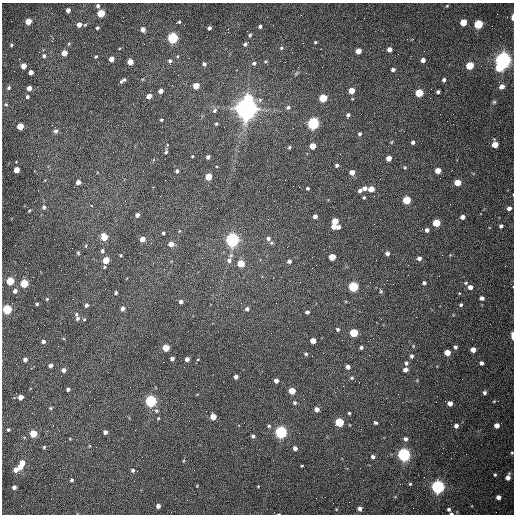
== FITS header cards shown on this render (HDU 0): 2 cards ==
NAXIS1  =                  512 /fastest changing axis
NAXIS2  =                  512 /next to fastest changing axis

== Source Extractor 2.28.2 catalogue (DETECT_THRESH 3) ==
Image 512 x 512 px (HDU 0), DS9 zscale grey, 1 PNG px = 1 image px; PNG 516 x 516 px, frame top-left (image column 1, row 512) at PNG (2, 3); no overlay
Background 1530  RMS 23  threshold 69.6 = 3 sigma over >= 5 px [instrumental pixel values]
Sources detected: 229; all 229 listed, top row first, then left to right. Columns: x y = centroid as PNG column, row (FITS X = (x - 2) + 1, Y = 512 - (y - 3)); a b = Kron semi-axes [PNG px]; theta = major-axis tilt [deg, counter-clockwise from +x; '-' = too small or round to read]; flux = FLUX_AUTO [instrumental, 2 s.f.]
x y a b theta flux
98 6 4 4 - 4.3e+03
447 6 3 3 - 1.4e+03
68 10 4 4 - 7.8e+03
101 13 5 4 - 6.4e+04
512 17 5 2 - 7.9e+03
28 21 5 4 - 3.0e+04
179 22 5 3 - 2.2e+03
463 22 5 4 - 3.2e+04
79 24 5 5 - 1.1e+04
478 24 5 5 - 9.7e+04
260 26 4 3 - 3.8e+03
97 28 4 3 - 2.6e+03
209 28 4 4 - 4.4e+03
143 29 4 4 - 1.0e+04
250 35 4 4 - 2.7e+03
51 36 3 2 - 1.7e+03
173 38 5 5 - 2.6e+05
315 42 3 2 - 1.6e+03
245 44 4 4 - 3.4e+03
11 45 3 3 - 1.8e+03
281 48 5 4 - 2.2e+03
321 49 2 2 - 8.6e+02
389 49 4 4 - 7.9e+03
358 51 5 4 - 1.6e+04
64 53 4 4 - 1.8e+04
44 56 5 4 - 3.2e+03
96 56 4 4 - 2.0e+03
111 59 4 4 - 1.6e+04
423 60 4 4 - 6.6e+03
503 60 6 6 - 1.1e+06
170 61 6 5 - 3.5e+03
265 61 5 3 - 1.8e+03
130 62 4 4 - 2.1e+04
254 63 6 5 - 3.9e+03
204 64 5 4 - 3.9e+03
24 66 4 4 - 2.0e+04
470 66 5 5 - 5.6e+04
499 67 6 5 - 4.3e+04
393 70 4 3 - 4.5e+03
31 72 4 4 - 9.1e+03
296 73 7 4 45 2.2e+03
124 79 6 4 47 2.3e+03
444 80 4 3 - 3.6e+03
121 81 5 3 - 2.7e+03
196 86 4 4 - 2.7e+04
9 87 4 4 - 2.6e+03
502 87 6 5 - 8.8e+03
29 88 4 4 - 1.1e+04
351 90 5 4 - 2.2e+04
161 91 4 4 - 9.9e+03
438 92 4 3 - 3.1e+03
419 93 5 5 - 6.1e+04
105 94 2 2 - 6.6e+02
149 96 4 4 - 1.5e+04
27 97 3 3 - 3.1e+03
248 98 6 5 - 5.5e+04
323 98 5 5 - 6.9e+04
494 102 5 5 - 2.2e+03
6 104 5 4 - 1.8e+03
288 107 6 5 - 3.6e+03
246 108 8 7 - 2.1e+06
215 110 7 5 46 4.3e+03
348 115 4 3 - 3.9e+03
161 120 4 3 - 1.7e+03
313 123 5 5 - 3.5e+05
216 124 5 4 - 2.0e+03
20 126 4 4 - 4.3e+04
293 128 2 2 - 7.1e+02
56 131 5 5 - 5.0e+03
360 134 4 4 - 2.9e+03
413 142 4 4 - 3.4e+03
495 144 5 5 - 2.1e+04
313 146 5 4 - 2.3e+04
289 147 5 4 - 2.2e+03
166 152 7 5 79 3.0e+03
192 156 3 3 - 1.3e+03
208 157 4 4 - 4.3e+03
389 158 4 4 - 1.4e+04
337 165 4 4 - 2.8e+03
405 167 5 4 - 2.0e+03
16 170 4 4 - 2.4e+04
177 171 5 4 - 3.2e+03
438 171 5 4 - 1.8e+04
352 172 4 4 - 1.3e+04
208 177 5 4 - 3.5e+04
78 182 4 4 - 8.4e+03
458 183 5 4 - 2.6e+04
299 187 2 2 - 1.1e+03
308 188 3 3 - 2.3e+03
365 188 5 4 - 7.4e+03
371 189 5 4 - 2.2e+04
360 190 5 4 - 4.3e+03
364 197 4 3 - 1.9e+03
407 200 5 5 - 6.7e+04
92 206 3 2 - 1.2e+04
44 207 5 5 - 3.6e+03
509 208 5 4 - 6.3e+03
29 211 4 3 - 1.3e+03
137 215 4 4 - 5.9e+03
315 216 4 4 - 6.1e+03
463 217 5 4 - 6.3e+03
335 221 5 4 - 2.6e+04
436 223 5 5 - 4.9e+04
501 226 4 4 - 3.6e+03
334 227 4 4 - 1.3e+04
339 227 4 4 - 4.7e+03
427 230 5 5 - 5.5e+03
179 231 5 3 - 1.2e+03
163 233 3 3 - 2.3e+03
104 237 5 4 - 4.4e+04
268 238 6 5 - 4.4e+03
142 239 4 4 - 1.5e+04
232 240 5 5 - 6.9e+05
271 243 5 4 - 2.3e+03
171 244 5 4 - 1.3e+04
86 245 4 3 - 1.4e+03
102 251 5 4 - 3.2e+03
78 253 5 4 - 1.8e+03
387 253 5 5 - 4.9e+03
121 255 3 2 - 1.6e+03
332 257 5 4 - 2.9e+04
419 258 5 4 - 5.9e+03
106 260 5 4 - 4.1e+04
229 261 8 6 73 6.7e+03
289 261 4 4 - 4.4e+03
241 263 5 5 - 3.8e+04
10 281 5 4 - 7.1e+04
24 283 5 4 - 8.3e+04
424 283 3 3 - 3.2e+03
466 283 5 4 - 1.9e+03
353 286 5 5 - 1.7e+05
470 287 4 4 - 8.7e+03
15 291 5 4 - 6.3e+03
381 291 6 4 -69 2.3e+03
116 293 3 3 - 2.6e+03
459 293 4 3 - 1.2e+03
482 298 4 4 - 4.7e+03
47 299 4 4 - 1.8e+03
181 302 4 4 - 5.3e+03
276 303 2 2 - 8.2e+02
37 304 4 4 - 2.1e+03
86 305 5 4 - 4.1e+03
461 305 4 3 - 2.5e+03
7 309 5 4 - 1.4e+05
123 309 5 4 - 6.1e+03
247 309 5 5 - 4.4e+03
307 312 4 4 - 3.3e+03
76 314 6 4 63 2.5e+03
77 318 6 5 - 3.6e+03
84 319 4 4 - 1.8e+03
381 319 2 2 - 9.2e+02
338 329 4 4 - 2.6e+03
354 333 5 5 - 6.7e+04
512 336 7 3 -86 7.0e+03
43 341 4 4 - 4.6e+03
313 341 4 4 - 1.6e+04
361 347 4 3 - 2.7e+03
455 347 4 4 - 3.3e+03
166 348 5 4 - 3.5e+04
473 350 4 4 - 1.2e+04
447 353 5 4 - 2.0e+04
306 354 4 4 - 2.4e+03
412 356 5 4 - 3.8e+03
25 359 4 4 - 6.1e+03
172 359 4 3 - 4.1e+03
187 359 4 4 - 6.5e+03
197 360 3 3 - 1.1e+04
406 363 6 5 - 3.4e+03
481 363 4 4 - 4.9e+03
51 365 4 4 - 7.0e+03
348 367 4 4 - 6.6e+03
64 370 4 4 - 6.4e+03
405 370 5 4 - 7.1e+03
236 377 4 4 - 5.2e+03
352 378 5 4 - 2.1e+03
276 381 4 4 - 7.4e+03
68 389 4 3 - 4.4e+03
292 391 4 4 - 3.1e+04
484 393 4 4 - 3.4e+03
21 397 4 4 - 1.4e+04
151 401 5 5 - 3.5e+05
494 401 4 3 - 1.4e+03
294 402 5 5 - 2.8e+03
450 403 4 4 - 1.2e+04
51 408 5 4 - 2.0e+03
317 409 4 4 - 1.0e+04
156 411 6 5 - 2.9e+03
349 413 3 3 - 2.0e+03
213 417 5 4 - 2.3e+04
158 418 3 3 - 1.2e+03
189 421 2 2 - 6.1e+02
339 422 5 5 - 1.1e+05
375 423 4 4 - 2.6e+03
497 425 4 4 - 1.0e+04
269 426 4 4 - 1.9e+03
456 426 5 5 - 5.5e+03
8 430 3 3 - 2.3e+03
105 432 4 4 - 5.9e+03
281 432 5 5 - 4.3e+05
33 434 5 4 - 5.0e+04
253 436 4 3 - 3.5e+03
70 439 4 3 - 1.1e+03
405 439 5 4 - 4.5e+03
44 447 4 3 - 2.2e+03
295 448 4 4 - 6.1e+03
512 453 5 4 - 2.0e+03
404 455 5 5 - 5.7e+05
373 457 4 4 - 4.4e+03
183 461 4 3 - 1.3e+03
22 463 5 4 - 1.7e+04
302 466 3 2 - 1.2e+03
20 467 4 4 - 1.4e+04
16 470 5 4 - 1.0e+04
133 470 5 5 - 3.2e+03
495 475 5 4 - 2.1e+03
508 477 7 5 71 1.0e+04
72 480 4 4 - 2.9e+03
410 484 3 3 - 1.7e+03
197 486 5 3 - 1.1e+03
258 486 4 3 - 1.2e+03
14 487 4 4 - 5.9e+03
438 487 5 5 - 6.3e+05
498 497 4 4 - 8.6e+03
316 498 2 2 - 3.4e+03
158 506 4 4 - 7.4e+03
360 509 4 4 - 6.2e+03
449 509 4 3 - 2.8e+03
451 513 4 3 - 2.3e+03
279 514 3 2 - 1.1e+03
At the frame edge (FLAGS 8, measured only in part): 5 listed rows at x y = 512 17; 512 336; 512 453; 451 513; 279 514